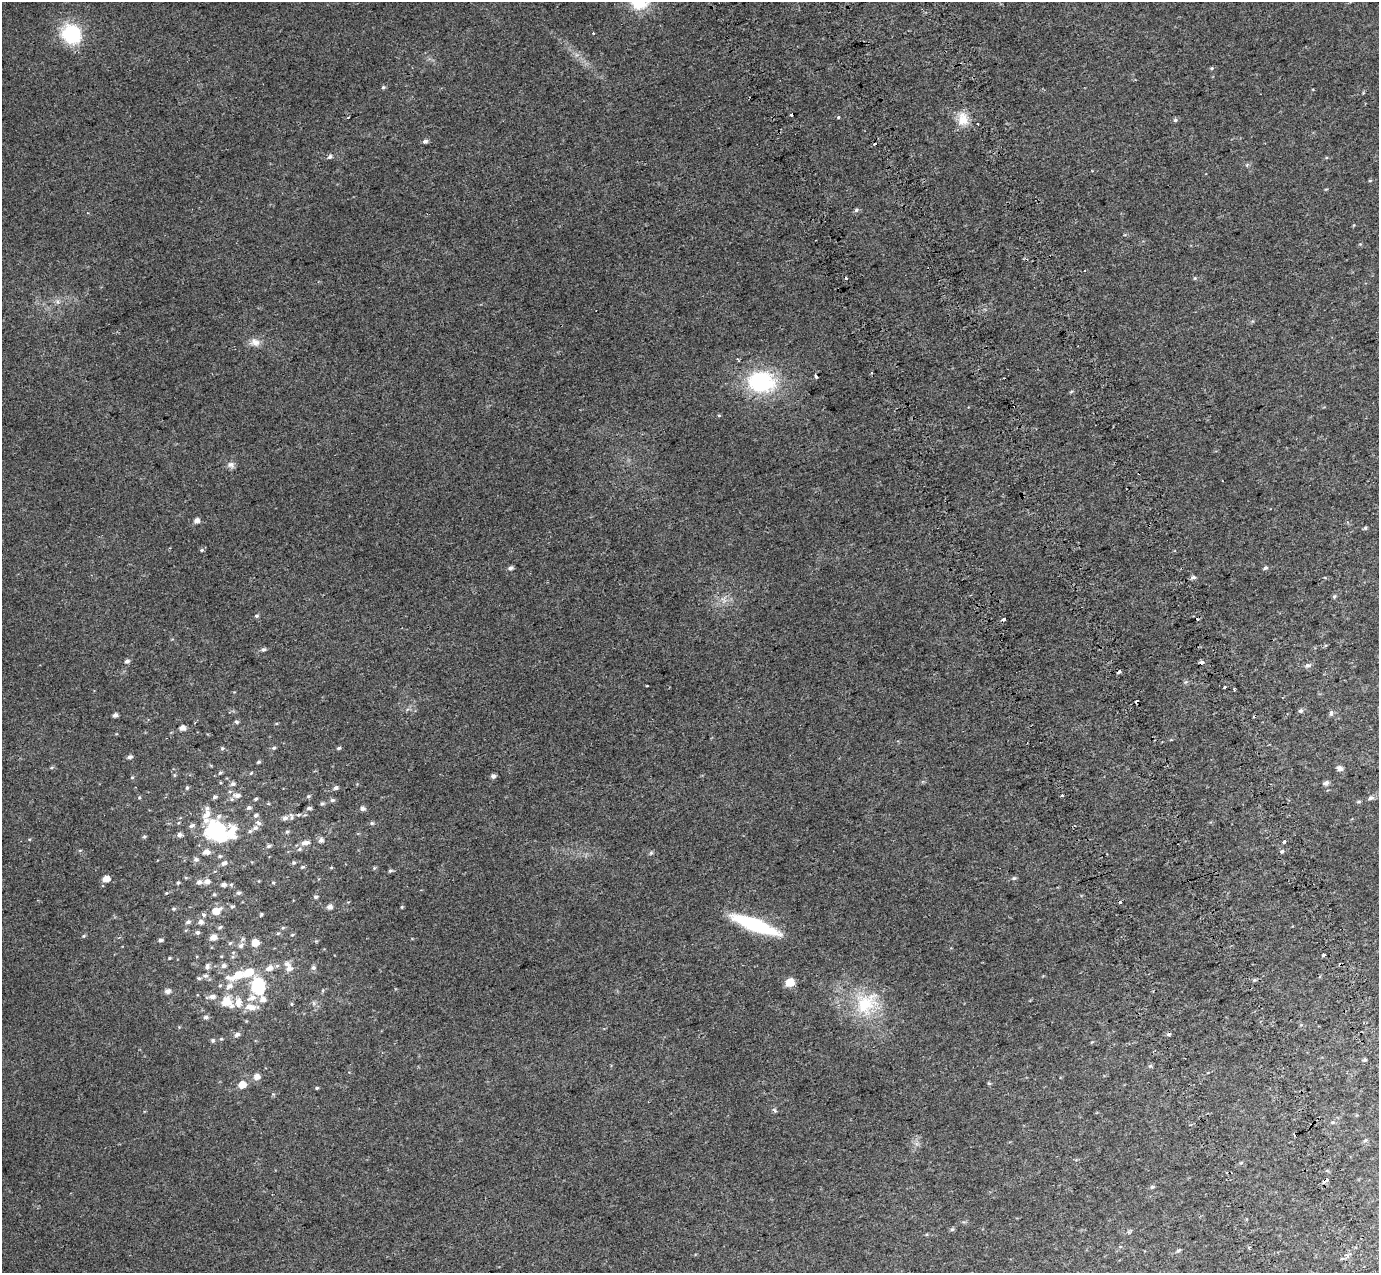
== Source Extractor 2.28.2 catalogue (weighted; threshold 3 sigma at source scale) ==
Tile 6 of 4 x 4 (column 2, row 2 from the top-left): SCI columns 1482-2858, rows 2764-4034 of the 5712 x 5475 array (HDU 1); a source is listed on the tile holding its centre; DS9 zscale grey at full resolution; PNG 1381 x 1275 px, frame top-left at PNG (2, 2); no overlay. Shown black and unused: <1% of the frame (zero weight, under 2 of 3 exposures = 6% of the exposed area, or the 3 px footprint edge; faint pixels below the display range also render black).
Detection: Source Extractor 2.28.2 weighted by HDU 2 'WHT'; one run over the whole footprint, this tile lists its part. Background 0.02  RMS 0.0071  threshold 0.032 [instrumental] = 3 sigma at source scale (4.5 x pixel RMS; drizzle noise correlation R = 1.50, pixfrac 1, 0.0396/0.0396 arcsec/px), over >= 5 px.
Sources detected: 191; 1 inside a brighter object's white glare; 16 cosmic-ray / hot-pixel residue — not listed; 8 inside a brighter listed object's ellipse — not listed separately; the other 166 listed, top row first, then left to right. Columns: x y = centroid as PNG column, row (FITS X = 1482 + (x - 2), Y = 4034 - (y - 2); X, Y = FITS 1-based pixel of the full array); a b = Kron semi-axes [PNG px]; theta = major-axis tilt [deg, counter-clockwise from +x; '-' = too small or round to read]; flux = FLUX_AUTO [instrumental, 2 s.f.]
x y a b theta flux
72 34 20 18 -34 41
1212 68 5 4 - 0.76
383 87 5 5 - 1.1
792 114 3 3 - 5
838 117 3 3 - 1.2
963 119 20 14 -84 10
1175 120 6 5 - 1.3
425 141 6 5 - 1.8
330 156 7 5 45 1.6
1370 180 5 3 - 0.65
856 210 5 5 - 1.2
1195 278 5 4 - 0.77
58 302 9 6 -83 2.1
255 342 13 10 -20 5
816 376 4 3 - 1.4
761 382 23 17 -6 73
1071 392 6 3 21 0.77
719 416 3 3 - 1.1
231 465 10 8 -28 2.8
197 521 5 5 - 3.5
1365 528 5 5 - 0.9
202 550 5 4 - 0.91
510 568 5 4 - 2
1265 568 6 5 - 1.3
1193 577 7 5 1 1.7
1334 596 5 4 - 1
256 616 5 5 - 1.1
1003 619 5 3 - 0.97
263 649 6 5 - 1.6
127 661 6 5 - 1.8
1308 666 9 6 9 2.1
1186 682 6 5 - 1.1
647 686 3 2 - 0.87
1224 687 3 3 - 4
1234 689 3 3 - 1.8
1301 711 6 5 - 1.6
1331 713 7 5 86 1.5
115 715 5 4 - 2.1
237 722 5 4 - 1.2
182 728 5 5 - 4.1
222 748 5 4 - 0.92
274 748 5 4 - 1.1
339 748 6 4 18 1.1
130 757 6 4 23 2
258 762 4 3 - 0.92
51 768 6 4 19 0.82
1340 768 5 5 - 3.7
220 773 5 4 - 0.97
251 773 4 3 - 0.62
493 776 5 5 - 2.2
132 777 5 3 - 0.66
1326 783 6 5 - 2
233 784 6 5 - 2
187 788 5 4 - 1.1
336 788 5 5 - 1.9
237 795 10 7 -4 3.7
1062 795 3 3 - 3.6
308 796 6 4 20 0.98
1371 798 7 5 18 2
255 799 5 4 - 0.94
332 800 6 5 - 1.5
1358 801 6 3 1 0.86
322 804 5 4 - 1.3
249 808 7 6 - 1.6
309 808 6 4 1 1.4
362 808 6 5 - 2.4
206 813 31 12 -89 11
256 815 6 5 - 1.5
219 816 8 6 46 2.1
285 818 7 7 - 2.8
372 823 6 5 - 1.2
192 826 8 5 31 1.8
255 828 7 6 - 2.2
216 831 11 10 - 91
287 831 5 5 - 1
232 832 20 13 74 15
179 835 6 5 - 2.2
144 836 5 4 - 0.96
321 840 6 6 - 2.2
1284 841 4 3 - 3.4
306 843 12 6 8 3.9
269 846 5 5 - 1.4
299 849 6 5 - 1.3
1282 851 5 4 - 1
206 852 8 6 -3 3.8
651 853 7 4 45 1
220 856 6 5 - 1.1
196 859 6 5 - 1.9
224 863 7 6 - 2.4
294 863 5 5 - 1.1
302 867 5 4 - 0.95
374 868 5 4 - 0.77
390 871 6 5 - 1.1
1014 878 6 5 - 1.1
106 879 6 5 - 6.5
199 882 6 6 - 2.3
207 882 6 6 - 3
178 883 4 4 - 0.79
273 883 5 3 - 0.7
223 884 5 4 - 2.3
231 884 6 3 20 0.8
166 893 4 3 - 0.6
238 893 6 5 - 1.3
214 894 4 4 - 0.78
315 897 5 5 - 1.3
232 906 6 5 - 1.1
329 907 5 5 - 3.5
402 907 4 4 - 0.71
174 909 6 4 1 0.9
216 911 8 6 24 8.7
261 914 4 3 - 0.77
203 915 6 5 - 1.2
188 922 6 5 - 1.6
201 922 6 5 - 2.5
755 925 43 10 -21 59
220 927 6 4 43 0.97
197 932 5 5 - 1.6
278 933 5 4 - 0.81
292 935 5 4 - 0.73
83 936 5 4 - 0.81
213 937 7 5 14 4.5
160 940 4 4 - 1.5
230 943 6 4 44 0.83
255 943 5 5 - 10
241 946 7 6 - 2.1
1324 955 3 3 - 3.9
169 958 4 3 - 0.65
224 966 7 6 - 2
277 966 6 5 - 1.4
207 967 7 5 80 2.2
269 968 7 6 - 3.9
289 968 7 6 - 3.2
313 968 6 6 - 1.7
238 975 20 8 21 16
205 976 7 7 - 1.9
199 978 6 5 - 1.1
790 982 6 5 - 18
258 985 11 8 -86 61
229 986 9 8 - 3.7
167 991 6 5 - 2.9
212 997 8 6 2 2.8
252 998 13 8 18 4.9
263 999 8 7 - 3.8
226 1002 13 12 - 10
314 1003 7 4 -89 1.2
291 1004 6 4 -90 0.67
866 1004 37 29 51 37
253 1008 15 8 10 5.4
206 1017 5 5 - 1.8
237 1034 6 5 - 2.2
221 1039 5 4 - 0.7
213 1040 6 4 90 1.1
1365 1059 5 3 - 1
1150 1066 6 4 19 0.96
257 1077 6 5 - 4.5
989 1083 5 4 - 0.96
242 1085 6 5 - 8.7
317 1088 4 3 - 0.9
775 1110 8 4 -51 1.1
1333 1122 6 5 - 0.99
1365 1140 7 4 36 1.2
1325 1180 6 3 31 10
1152 1187 5 4 - 1.3
952 1229 6 5 - 1
1249 1248 3 3 - 1.4
1178 1250 6 4 43 1.1
Overlapping masked pixels (flux is a lower limit): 1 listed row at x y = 1325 1180